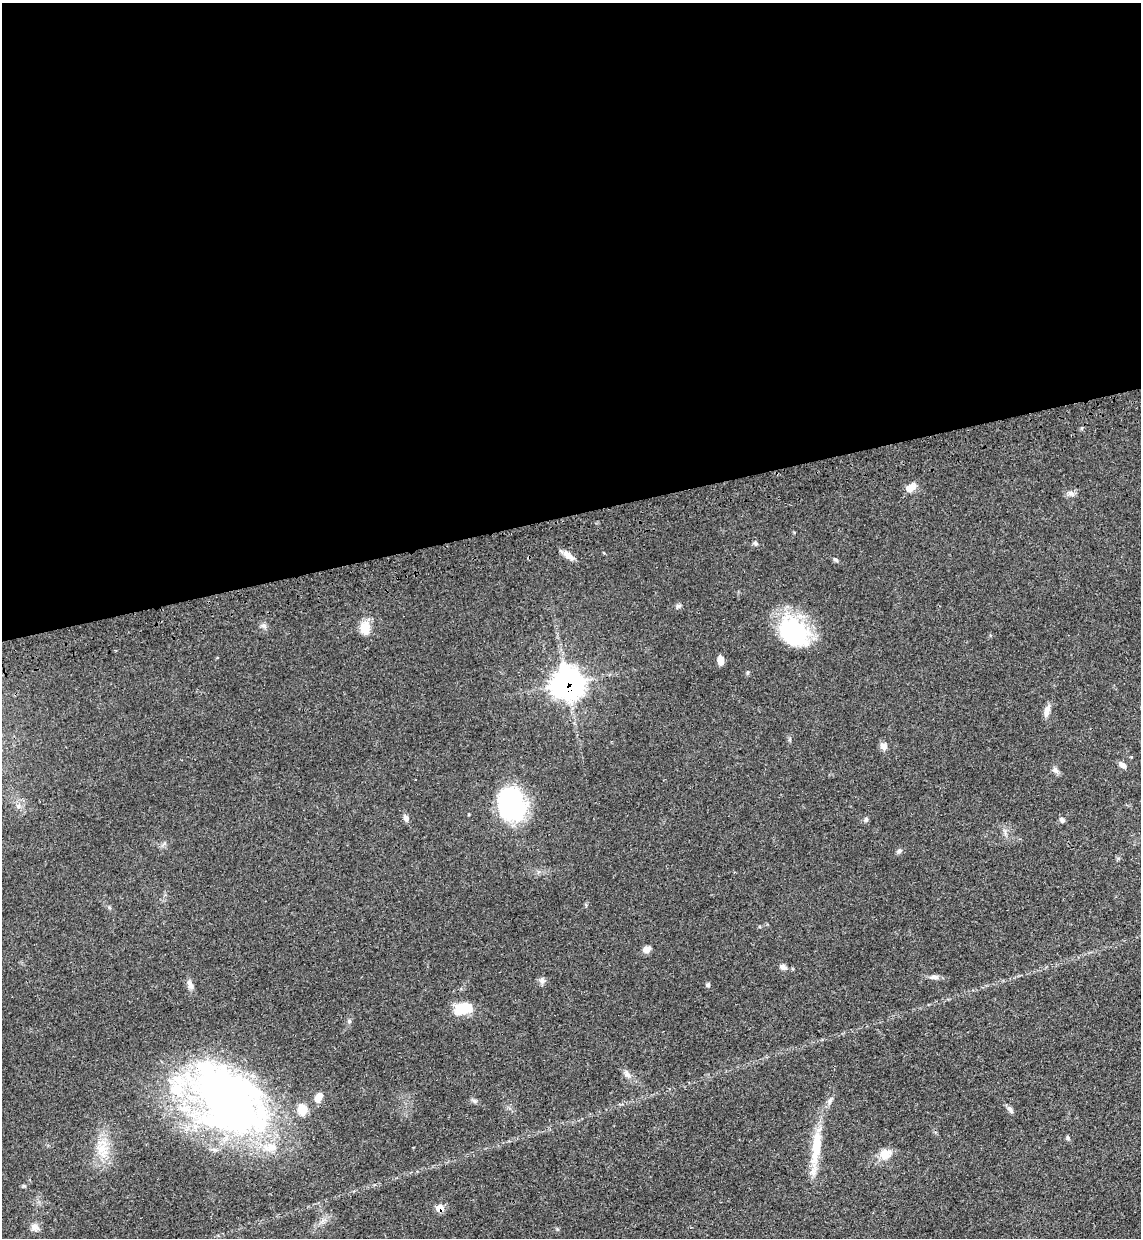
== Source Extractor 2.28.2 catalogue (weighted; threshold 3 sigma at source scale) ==
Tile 2 of 4 x 4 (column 2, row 1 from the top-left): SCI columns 1338-2476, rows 3783-5018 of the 5070 x 5089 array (HDU 1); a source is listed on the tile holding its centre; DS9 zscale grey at full resolution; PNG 1143 x 1240 px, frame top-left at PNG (2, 3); no overlay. Shown black and unused: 41% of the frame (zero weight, under 3 of 4 exposures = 6% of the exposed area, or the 3 px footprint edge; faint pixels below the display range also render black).
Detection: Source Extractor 2.28.2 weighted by HDU 2 'WHT'; one run over the whole footprint, this tile lists its part. Background 0.0412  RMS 0.0064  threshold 0.029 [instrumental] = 3 sigma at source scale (4.5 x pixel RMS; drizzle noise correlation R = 1.50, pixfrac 1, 0.05/0.05 arcsec/px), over >= 5 px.
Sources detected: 43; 4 inside a brighter listed object's ellipse — not listed separately; the other 39 listed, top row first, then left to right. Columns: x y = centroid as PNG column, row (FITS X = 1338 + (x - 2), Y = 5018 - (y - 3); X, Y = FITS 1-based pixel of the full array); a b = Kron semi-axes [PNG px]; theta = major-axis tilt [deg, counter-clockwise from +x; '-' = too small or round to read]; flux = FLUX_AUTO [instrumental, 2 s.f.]
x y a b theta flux
911 487 15 9 32 5.4
1071 493 10 6 -30 2.1
755 543 7 5 -17 1.2
568 556 16 7 -37 4.4
836 560 6 5 - 1.1
678 606 7 5 44 1.3
263 626 9 5 -19 1.7
365 628 15 11 88 8.9
793 632 39 26 -44 59
721 660 9 6 -87 4.6
567 683 12 12 - 530
1047 711 16 7 76 3.8
883 746 10 8 -69 2.8
1122 765 10 6 -34 2.7
1056 770 8 6 -21 1.9
511 804 37 30 -75 67
406 818 8 6 -68 2.5
866 819 6 5 - 1.2
1062 820 8 5 -41 1.5
899 851 7 5 44 1.3
647 949 9 7 28 3.5
783 967 9 6 -31 2.2
934 977 12 7 0 2.5
542 980 8 8 - 2.3
190 985 14 6 -67 3
708 985 6 5 - 1
463 1008 21 12 17 16
349 1021 6 5 - 1
627 1074 13 5 -47 2.8
318 1097 12 8 62 5.2
229 1099 97 59 -44 340
474 1101 7 4 -19 1.2
1010 1110 11 6 -49 1.9
1068 1138 7 4 -83 1
816 1147 52 11 83 21
102 1149 17 12 29 9.5
885 1154 16 13 14 7.7
440 1208 7 7 - 7
35 1227 10 10 - 3.3
Overlapping masked pixels (flux is a lower limit): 2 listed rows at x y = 567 683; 440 1208